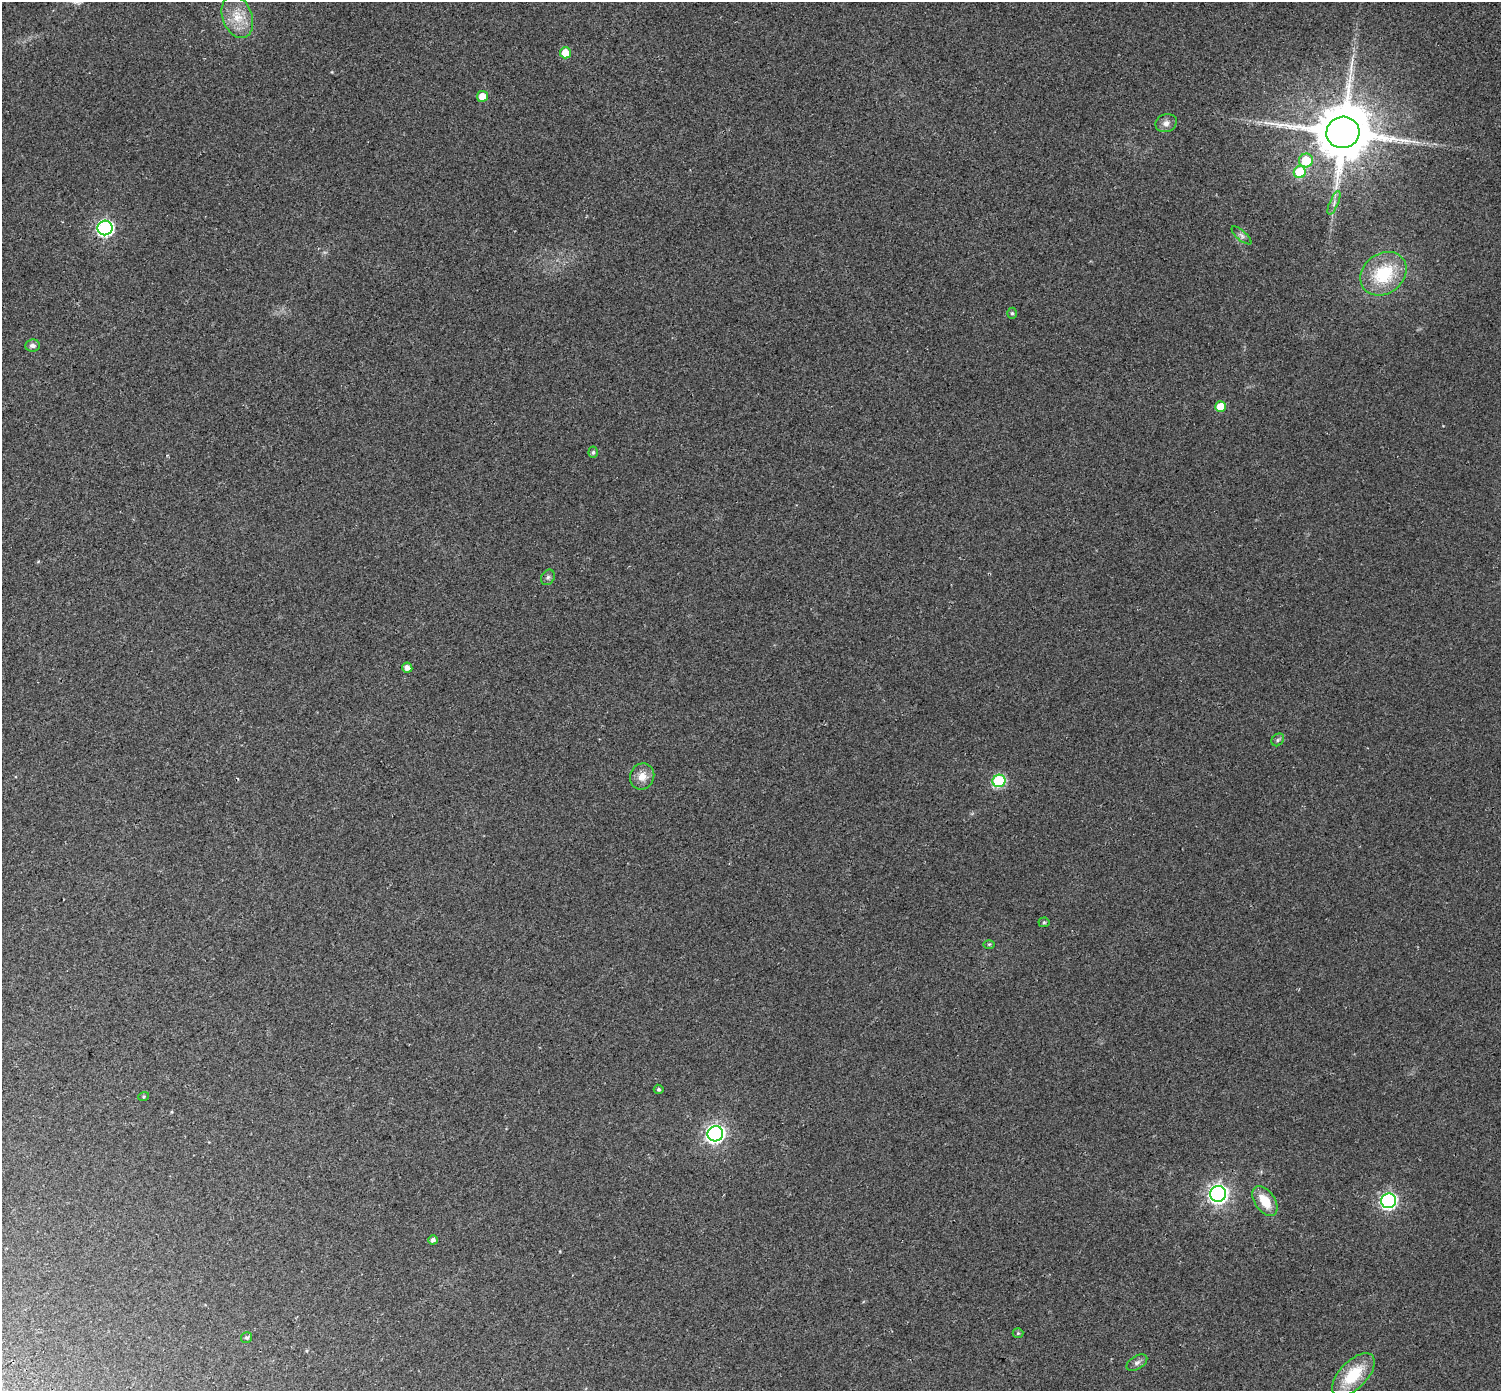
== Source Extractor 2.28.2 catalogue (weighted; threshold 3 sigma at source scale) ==
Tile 7 of 4 x 4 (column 3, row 2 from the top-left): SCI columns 3067-4565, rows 3072-4460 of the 6126 x 6079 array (HDU 1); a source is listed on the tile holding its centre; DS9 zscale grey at full resolution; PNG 1503 x 1393 px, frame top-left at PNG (2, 2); each listed source drawn as its Kron ellipse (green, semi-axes under 4 px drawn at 4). Shown black and unused: <1% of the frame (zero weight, under 2 of 3 exposures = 4% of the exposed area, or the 3 px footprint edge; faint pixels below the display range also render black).
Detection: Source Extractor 2.28.2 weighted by HDU 2 'WHT'; one run over the whole footprint, this tile lists its part. Background 0.0555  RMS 0.011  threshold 0.0511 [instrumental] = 3 sigma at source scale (4.5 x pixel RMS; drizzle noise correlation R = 1.50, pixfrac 1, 0.0396/0.0396 arcsec/px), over >= 5 px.
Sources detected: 33; all 33 listed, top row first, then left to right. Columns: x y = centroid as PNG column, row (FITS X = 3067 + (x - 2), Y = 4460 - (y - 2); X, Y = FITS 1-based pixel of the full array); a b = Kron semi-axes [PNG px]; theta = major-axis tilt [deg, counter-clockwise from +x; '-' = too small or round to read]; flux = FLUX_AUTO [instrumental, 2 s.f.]
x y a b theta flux
237 17 22 14 -69 23
565 53 5 5 - 16
482 96 5 5 - 12
1166 123 11 9 22 6.1
1343 132 16 15 - 7400
1306 160 7 7 - 31
1300 172 6 6 - 47
1334 203 13 4 67 3.7
105 228 7 7 - 250
1241 235 12 4 -41 3.5
1383 274 24 20 37 58
1012 313 5 5 - 2
32 345 7 6 - 3.8
1220 407 5 5 - 21
593 452 5 4 - 2.4
548 577 8 6 58 2.9
407 668 5 5 - 6.5
1278 740 7 5 46 2.4
642 776 13 12 - 11
999 781 6 6 - 99
1044 922 5 5 - 1.5
989 944 6 4 1 1.2
659 1089 5 4 - 1.9
144 1096 5 3 - 1.3
715 1134 8 7 - 420
1218 1194 8 8 - 480
1265 1201 17 10 -56 24
1389 1201 7 7 - 270
433 1240 5 4 - 3.5
1018 1333 5 5 - 1.5
247 1337 6 5 - 2.2
1137 1363 11 6 31 4.1
1353 1375 27 13 45 44